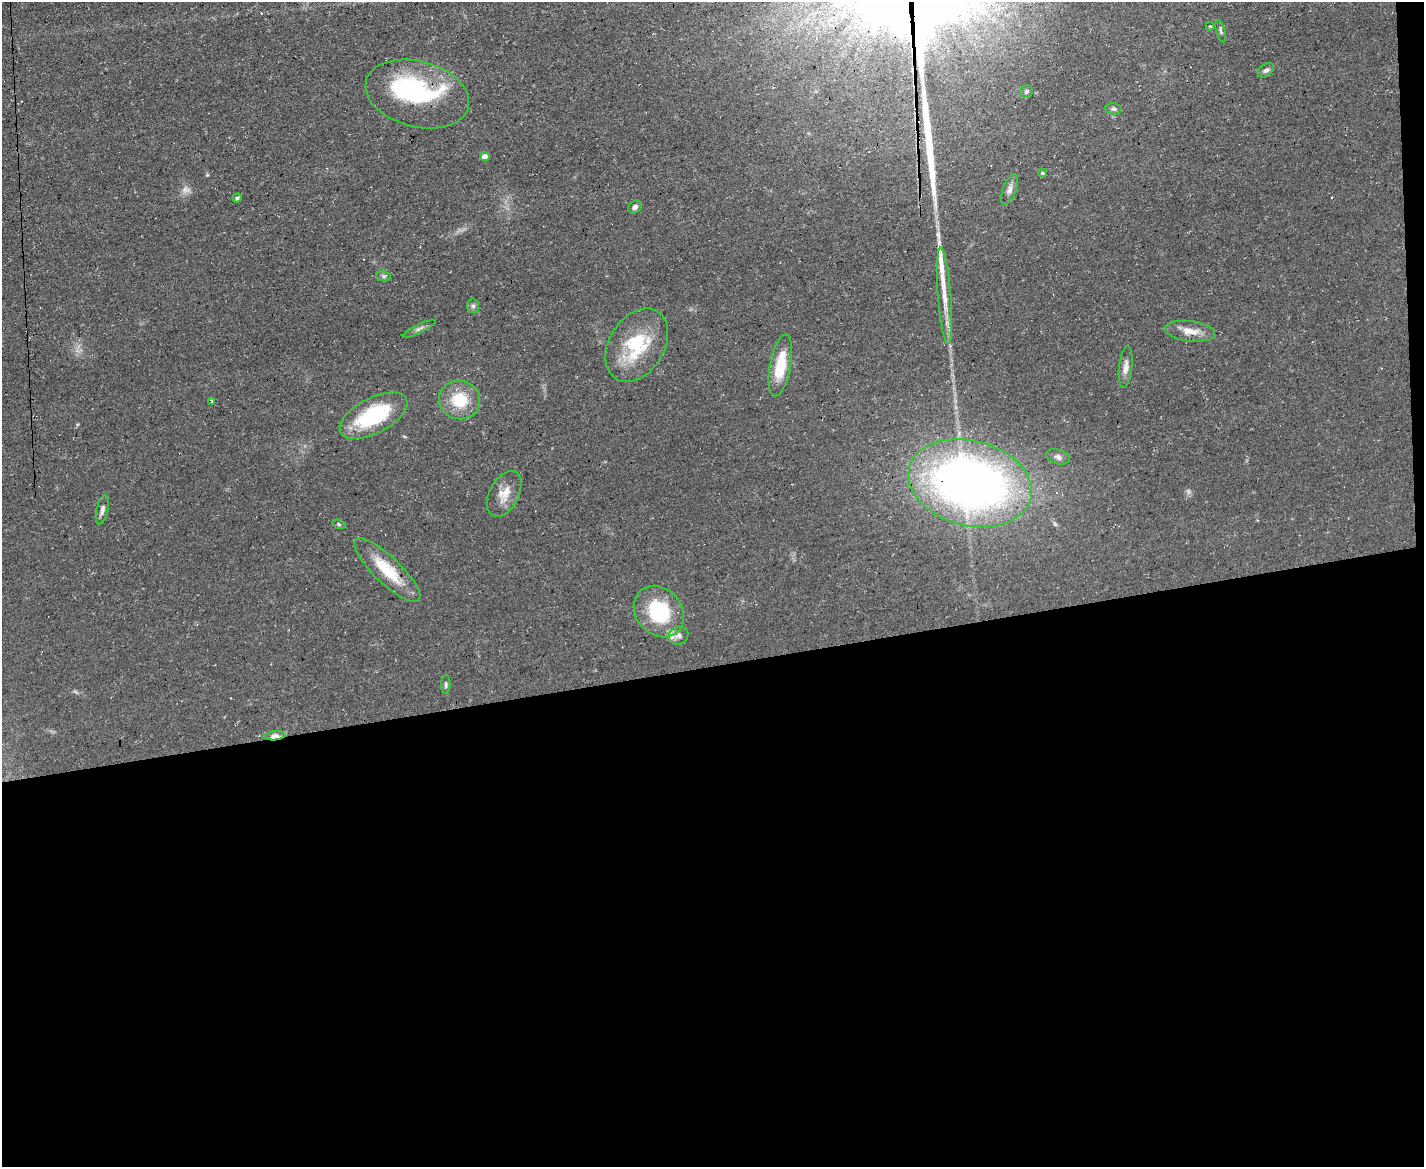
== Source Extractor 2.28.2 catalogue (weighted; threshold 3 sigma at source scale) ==
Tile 12 of 3 x 4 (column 3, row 4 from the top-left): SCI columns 2975-4396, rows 1-1165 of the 4641 x 4660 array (HDU 1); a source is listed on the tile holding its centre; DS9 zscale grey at full resolution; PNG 1426 x 1169 px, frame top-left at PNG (2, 2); each listed source drawn as its Kron ellipse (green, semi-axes under 4 px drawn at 4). Shown black and unused: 44% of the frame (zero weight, under 3 of 4 exposures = <1% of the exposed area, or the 3 px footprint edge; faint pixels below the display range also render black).
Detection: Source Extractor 2.28.2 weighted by HDU 2 'WHT'; one run over the whole footprint, this tile lists its part. Background 0.0603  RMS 0.0071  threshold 0.0321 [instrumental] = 3 sigma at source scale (4.5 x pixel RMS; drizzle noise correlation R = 1.50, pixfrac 1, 0.05/0.05 arcsec/px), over >= 5 px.
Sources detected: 40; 2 too faint to see at this stretch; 2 inside a brighter object's white glare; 1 cosmic-ray / hot-pixel residue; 2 long thin detections or spike segments (spike, bleed or trail) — neither listed nor drawn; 1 inside a brighter listed object's ellipse — not listed separately; the other 32 listed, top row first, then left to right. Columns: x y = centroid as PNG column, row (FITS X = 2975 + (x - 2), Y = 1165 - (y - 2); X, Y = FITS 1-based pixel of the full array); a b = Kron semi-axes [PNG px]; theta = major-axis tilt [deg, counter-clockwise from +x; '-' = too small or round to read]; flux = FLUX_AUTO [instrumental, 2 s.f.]
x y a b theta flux
1210 26 4 4 - 0.83
1221 31 11 4 -74 1.5
1266 70 9 5 37 1.9
1027 91 6 5 - 1.4
417 94 53 33 -15 86
1113 109 8 5 -5 1.5
485 157 4 4 - 4.5
1042 173 4 3 - 0.81
1010 189 16 6 70 3.6
237 198 4 4 - 1
635 207 7 5 41 2.2
383 276 7 5 -10 1.4
944 296 48 6 -86 15
473 306 7 6 - 1.8
419 329 18 4 26 2.1
1190 331 25 10 -7 9.2
637 345 40 27 58 44
780 365 31 10 79 24
1126 367 21 6 84 4.7
459 400 20 19 - 24
212 401 4 3 - 0.8
373 416 37 17 27 56
1058 457 12 7 -17 3.1
970 483 63 42 -14 500
504 494 25 14 62 11
102 510 15 6 77 2.9
339 524 7 4 -21 1.1
387 570 44 13 -44 28
659 611 28 23 -48 45
679 635 10 8 33 2.8
446 685 9 4 86 1.4
275 736 10 4 7 5.5
Overlapping masked pixels (flux is a lower limit): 4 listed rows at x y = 417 94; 970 483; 387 570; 275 736